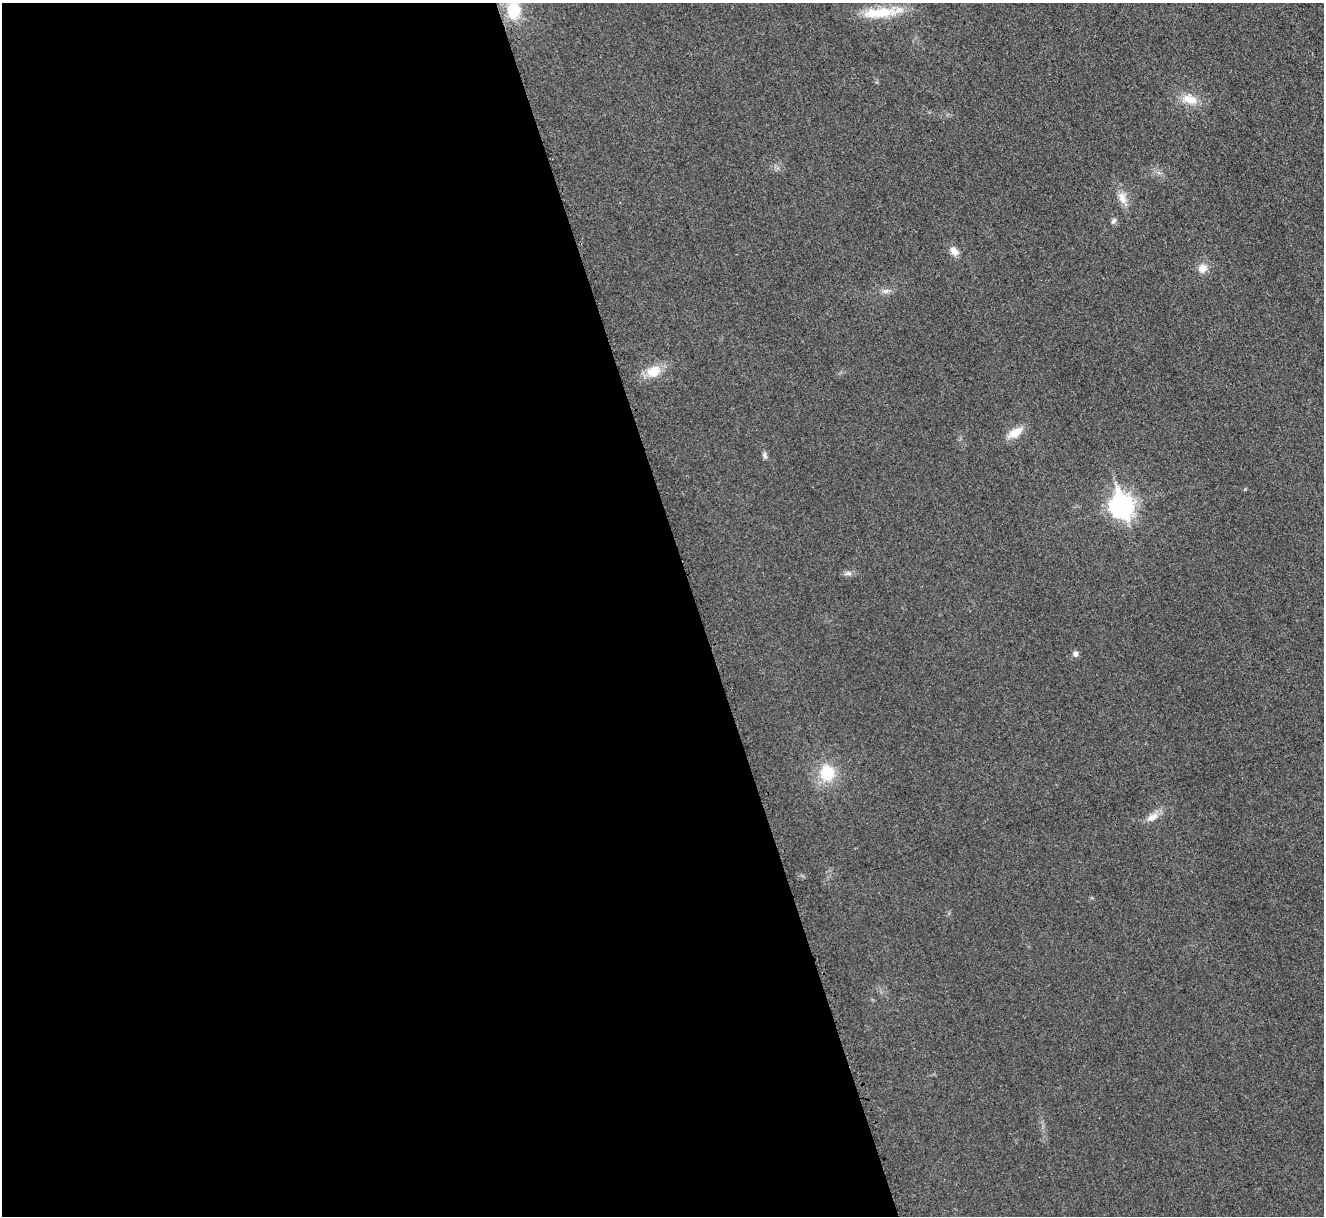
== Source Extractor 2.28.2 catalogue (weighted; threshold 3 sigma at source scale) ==
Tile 9 of 4 x 4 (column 1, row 3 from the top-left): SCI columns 5-1326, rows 1369-2582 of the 5308 x 5290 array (HDU 1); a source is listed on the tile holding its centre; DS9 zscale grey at full resolution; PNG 1326 x 1218 px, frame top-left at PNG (2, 3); no overlay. Shown black and unused: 53% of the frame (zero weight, under 3 of 4 exposures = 1% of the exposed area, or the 3 px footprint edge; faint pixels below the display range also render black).
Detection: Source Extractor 2.28.2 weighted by HDU 2 'WHT'; one run over the whole footprint, this tile lists its part. Background 0.0693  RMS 0.0068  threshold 0.0307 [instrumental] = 3 sigma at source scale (4.5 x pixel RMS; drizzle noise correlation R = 1.50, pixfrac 1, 0.05/0.05 arcsec/px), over >= 5 px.
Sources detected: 16; all 16 listed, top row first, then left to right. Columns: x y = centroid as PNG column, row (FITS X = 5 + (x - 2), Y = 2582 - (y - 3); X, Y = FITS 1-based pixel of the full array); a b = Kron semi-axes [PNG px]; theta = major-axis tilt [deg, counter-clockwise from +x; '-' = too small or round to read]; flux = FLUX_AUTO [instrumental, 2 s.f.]
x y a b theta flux
513 10 21 16 89 24
879 13 49 12 4 24
1190 99 22 13 -21 11
1122 198 19 9 -69 7
1113 221 8 6 55 1.8
954 251 13 8 -49 4.8
1202 268 10 9 - 6.2
886 291 8 6 18 2.3
653 372 20 15 24 12
1015 432 20 10 31 9.6
764 455 9 5 -71 1.8
1122 506 10 8 -74 460
848 573 11 6 5 2.4
1075 654 6 6 - 2.8
827 773 17 15 -75 23
1152 817 17 9 32 6
Isophote crosses this tile's border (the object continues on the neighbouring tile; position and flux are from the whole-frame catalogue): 1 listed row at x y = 513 10